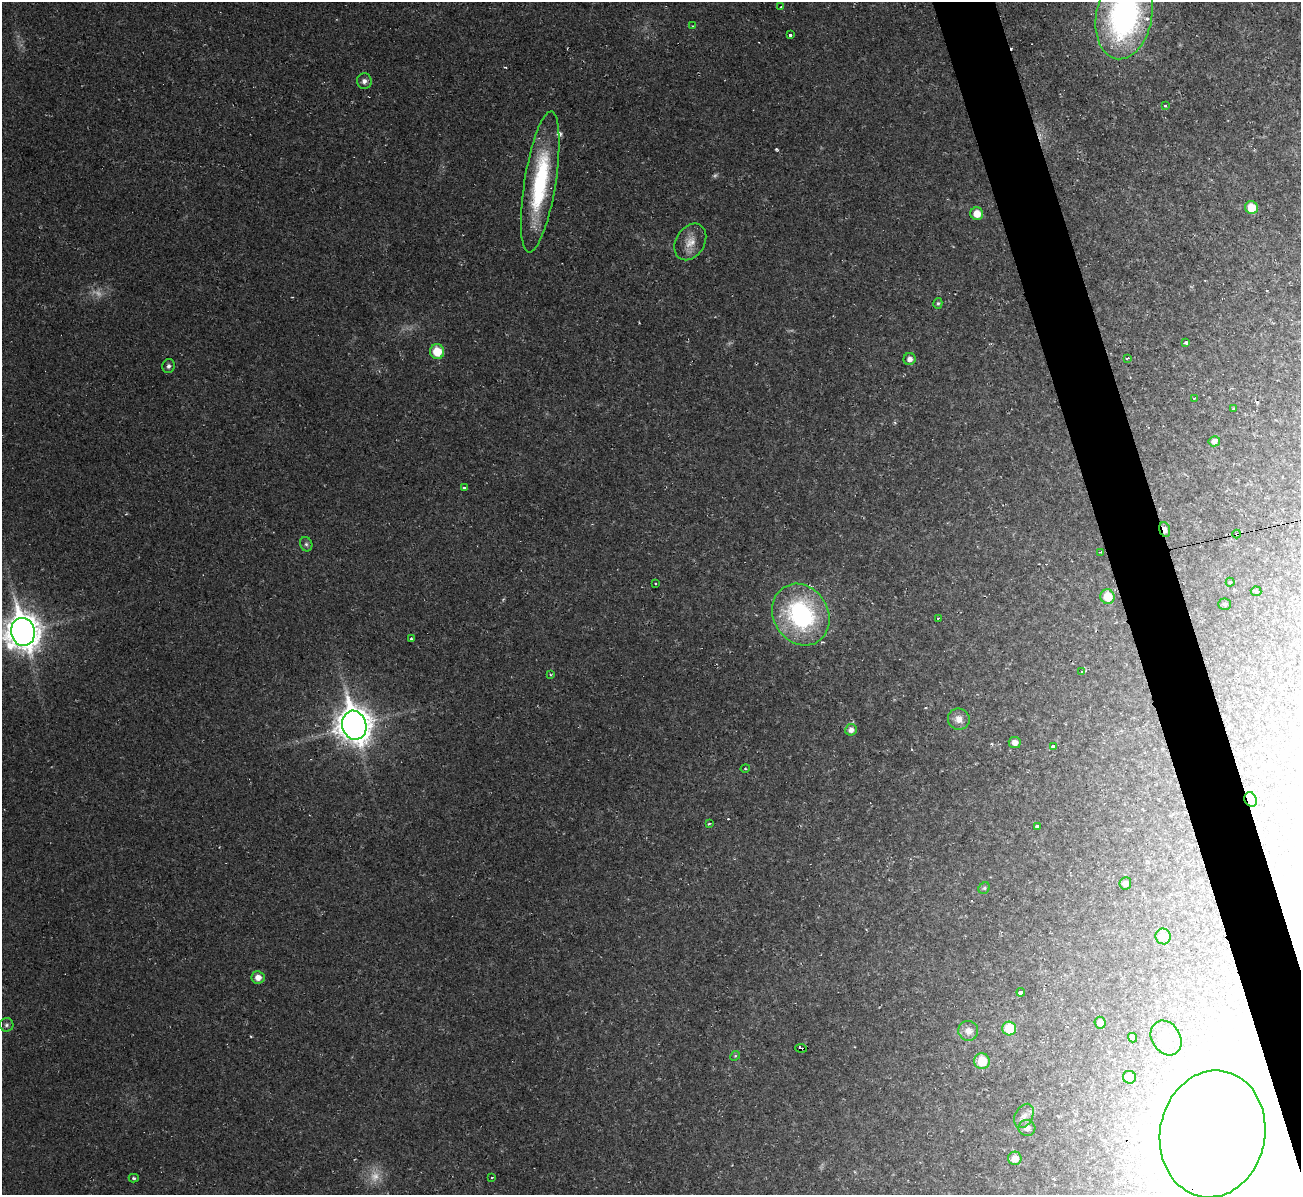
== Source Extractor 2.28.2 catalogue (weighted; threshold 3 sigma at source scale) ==
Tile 6 of 4 x 4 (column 2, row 2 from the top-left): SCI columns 1301-2599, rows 2530-3722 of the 5198 x 5179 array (HDU 1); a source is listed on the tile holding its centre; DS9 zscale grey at full resolution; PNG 1303 x 1197 px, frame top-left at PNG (2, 2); each listed source drawn as its Kron ellipse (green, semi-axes under 4 px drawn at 4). Shown black and unused: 4% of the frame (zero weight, under 2 of 3 exposures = <1% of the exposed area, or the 3 px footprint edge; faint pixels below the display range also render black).
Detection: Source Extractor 2.28.2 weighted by HDU 2 'WHT'; one run over the whole footprint, this tile lists its part. Background 0.0232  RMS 0.0062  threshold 0.0278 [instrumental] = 3 sigma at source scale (4.5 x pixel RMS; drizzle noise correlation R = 1.50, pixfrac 1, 0.05/0.05 arcsec/px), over >= 5 px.
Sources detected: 79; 4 too faint to see at this stretch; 3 inside a brighter object's white glare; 5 cosmic-ray / hot-pixel residue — neither listed nor drawn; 2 inside a brighter listed object's ellipse — not listed separately; the other 65 listed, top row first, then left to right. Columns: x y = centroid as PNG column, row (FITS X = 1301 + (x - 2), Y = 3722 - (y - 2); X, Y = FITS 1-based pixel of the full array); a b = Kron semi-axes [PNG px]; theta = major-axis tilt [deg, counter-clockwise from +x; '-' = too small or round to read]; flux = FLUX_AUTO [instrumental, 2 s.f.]
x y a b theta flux
781 7 4 3 - 0.7
1124 16 44 28 79 180
693 26 2 2 - 0.42
790 35 3 3 - 5.3
364 81 8 7 - 2.5
1165 105 3 3 - 1.7
540 182 71 15 81 65
1251 207 6 6 - 12
977 214 6 6 - 8.1
690 242 19 14 58 8.9
938 303 5 4 - 1
1186 342 4 3 - 5
437 352 7 7 - 15
1127 358 3 2 - 0.98
910 359 6 6 - 3.3
168 366 7 6 - 1.8
1194 398 3 2 - 1.3
1233 408 3 2 - 0.68
1214 441 6 5 - 3.2
464 488 3 3 - 2
1165 529 8 5 -74 3.7
1237 534 4 3 - 1.1
306 544 7 6 - 1.5
1101 552 3 2 - 1.2
1230 582 4 4 - 0.78
656 584 3 2 - 1
1256 591 5 5 - 0.84
1108 597 7 7 - 14
1225 604 6 5 - 1.3
801 615 32 27 -58 95
938 618 3 2 - 0.92
23 632 14 12 -78 1200
411 639 3 3 - 1.5
1082 672 4 2 - 0.41
550 675 3 3 - 1.7
959 719 11 10 - 5.5
354 725 14 12 -73 1100
851 730 6 5 - 3.7
1015 742 6 5 - 4.1
1053 746 4 3 - 3.1
745 769 4 3 - 0.74
1251 799 8 6 -66 34
709 823 3 3 - 0.78
1037 826 3 3 - 18
1125 883 6 6 - 2.9
984 888 6 5 - 1.1
1163 936 8 7 - 11
258 977 6 6 - 4.7
1021 992 4 3 - 34
1100 1023 6 5 - 4.9
6 1025 7 6 - 1.6
1009 1029 7 7 - 19
968 1031 10 10 - 4.9
1132 1038 5 4 - 2.5
1166 1038 18 14 -59 8
801 1048 6 3 -5 27
735 1056 5 4 - 0.76
982 1061 8 8 - 14
1129 1077 6 6 - 5.7
1024 1116 13 8 63 4.3
1027 1128 8 8 - 4.2
1213 1134 64 52 80 1500
1015 1158 7 6 - 7.3
134 1178 5 4 - 0.99
492 1178 3 3 - 0.99
Overlapping masked pixels (flux is a lower limit): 5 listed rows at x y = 1165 529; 1237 534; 1251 799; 801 1048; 1213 1134
Isophote crosses this tile's border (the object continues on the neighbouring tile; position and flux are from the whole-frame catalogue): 3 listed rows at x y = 1124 16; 23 632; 1213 1134
Unlisted compact peaks at least as high as the median listed source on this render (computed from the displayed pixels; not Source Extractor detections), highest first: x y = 776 149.